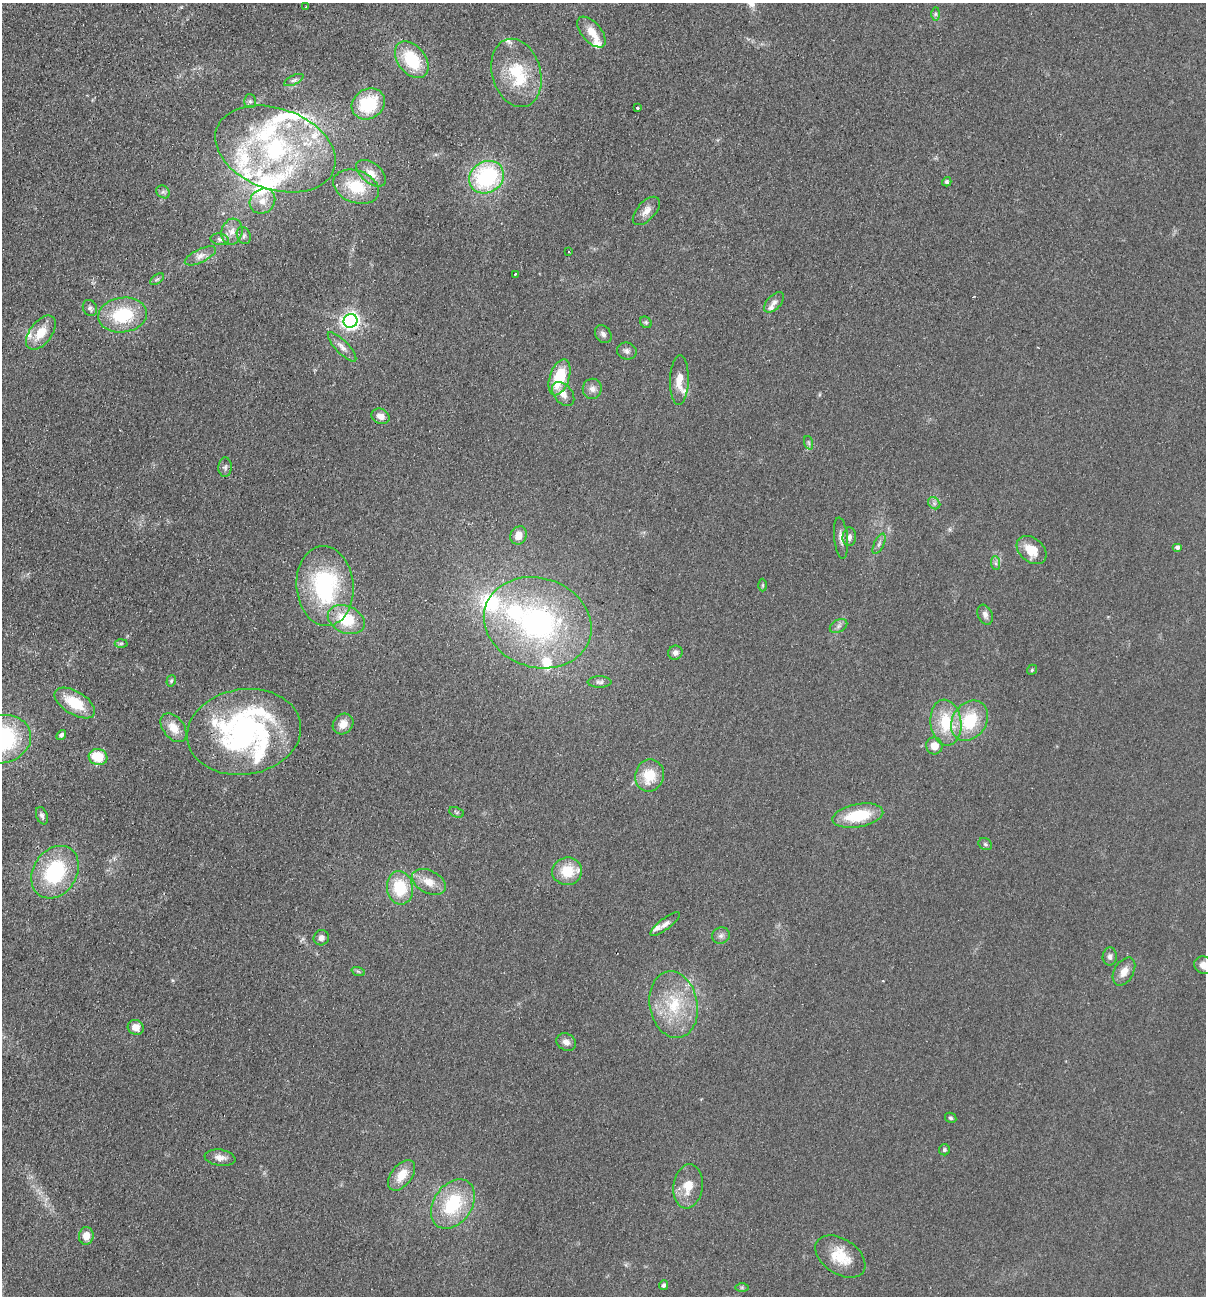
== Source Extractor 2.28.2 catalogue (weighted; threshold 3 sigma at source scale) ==
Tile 11 of 4 x 4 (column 3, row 3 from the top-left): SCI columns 2716-3919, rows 1313-2606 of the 5308 x 5212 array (HDU 1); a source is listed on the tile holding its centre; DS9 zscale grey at full resolution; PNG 1208 x 1298 px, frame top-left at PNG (2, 3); each listed source drawn as its Kron ellipse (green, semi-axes under 4 px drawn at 4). Shown black and unused: <1% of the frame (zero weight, under 2 of 3 exposures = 3% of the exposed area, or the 3 px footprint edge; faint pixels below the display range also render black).
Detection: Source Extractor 2.28.2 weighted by HDU 2 'WHT'; one run over the whole footprint, this tile lists its part. Background 0.0596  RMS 0.0088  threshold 0.0398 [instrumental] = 3 sigma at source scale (4.5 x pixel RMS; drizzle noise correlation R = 1.50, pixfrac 1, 0.05/0.05 arcsec/px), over >= 5 px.
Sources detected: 120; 1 cosmic-ray / hot-pixel residue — neither listed nor drawn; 21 inside a brighter listed object's ellipse — not listed separately; the other 98 listed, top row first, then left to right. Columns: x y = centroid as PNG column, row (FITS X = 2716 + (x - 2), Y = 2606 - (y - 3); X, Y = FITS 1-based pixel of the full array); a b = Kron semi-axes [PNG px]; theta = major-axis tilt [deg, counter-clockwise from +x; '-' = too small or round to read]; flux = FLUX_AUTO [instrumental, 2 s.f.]
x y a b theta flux
306 7 3 3 - 2.6
936 14 7 4 89 1.7
591 32 18 9 -49 12
412 60 21 13 -51 40
516 73 35 24 -74 45
294 80 10 4 26 2.6
250 101 7 6 - 2.5
368 104 17 14 34 43
637 108 3 3 - 1.3
275 149 62 40 -19 160
371 173 17 10 -39 9.7
487 177 18 15 33 92
947 182 5 4 - 1.8
356 187 23 16 -21 35
163 192 7 6 - 2.1
262 201 13 12 - 11
646 211 17 9 47 7.3
232 232 13 10 74 8.1
244 235 9 6 -68 3.1
220 239 9 5 -9 2.4
569 251 2 2 - 0.77
200 256 17 6 26 5.6
515 274 3 2 - 2.7
157 279 8 4 36 1.8
774 302 12 7 47 3.8
90 308 8 6 -60 2.5
123 315 24 17 7 48
350 321 7 6 - 380
646 322 6 5 - 1.5
41 333 20 11 53 17
603 334 10 7 -54 3.8
342 347 19 6 -46 5.8
627 351 10 8 -14 3.5
560 377 19 9 71 37
679 380 25 9 88 12
592 389 10 9 - 4.9
563 394 13 9 -50 7.3
381 416 9 7 -23 6.6
809 443 7 4 -71 1.7
225 467 10 6 88 2.5
934 503 7 5 -45 2.3
519 535 9 8 - 8.3
849 537 9 6 86 3.6
841 538 20 7 -84 5.7
879 544 11 5 64 2.7
1177 547 5 4 - 2.5
1032 550 17 12 -41 17
996 563 7 4 -88 2
763 585 6 4 90 1.1
325 586 40 28 -85 100
985 615 10 7 -67 4
346 620 19 13 -24 32
538 623 55 44 -18 210
838 626 9 6 28 2.9
121 643 6 4 1 1.4
675 653 7 6 - 3.6
1032 670 5 4 - 1.2
171 681 6 4 74 1.5
599 682 12 5 0 2.6
75 703 22 11 -31 29
969 721 22 16 53 40
946 723 23 15 -83 35
343 724 11 9 46 9.3
174 728 16 10 -52 13
244 732 57 42 9 220
61 735 5 4 - 2.7
2 739 30 24 12 120
934 746 8 8 - 9.5
98 757 9 8 - 24
649 776 16 14 71 23
457 812 8 5 -25 1.5
42 816 9 5 -71 2.5
858 816 25 11 10 37
985 844 7 5 -29 1.8
567 871 15 13 7 24
55 872 28 21 57 70
429 882 18 11 -27 12
400 888 17 13 -83 36
665 924 18 5 37 4.7
721 936 9 8 - 3.3
321 938 8 7 - 4.4
1110 957 9 7 82 3.2
1204 965 9 8 - 7.4
358 971 7 4 -19 1.5
1124 972 15 9 59 8.6
674 1005 33 24 -79 44
136 1027 8 7 - 8.1
566 1042 10 8 -30 5
951 1118 6 4 -30 1.4
944 1150 5 5 - 1.8
220 1158 15 8 -9 6.6
402 1175 18 10 52 15
688 1186 22 14 82 17
453 1204 27 19 55 54
86 1236 9 7 83 9.6
840 1256 28 17 -34 25
663 1285 5 4 - 2.4
742 1287 7 4 0 1.5
Isophote crosses this tile's border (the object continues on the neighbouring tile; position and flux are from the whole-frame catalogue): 2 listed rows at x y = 2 739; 1204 965